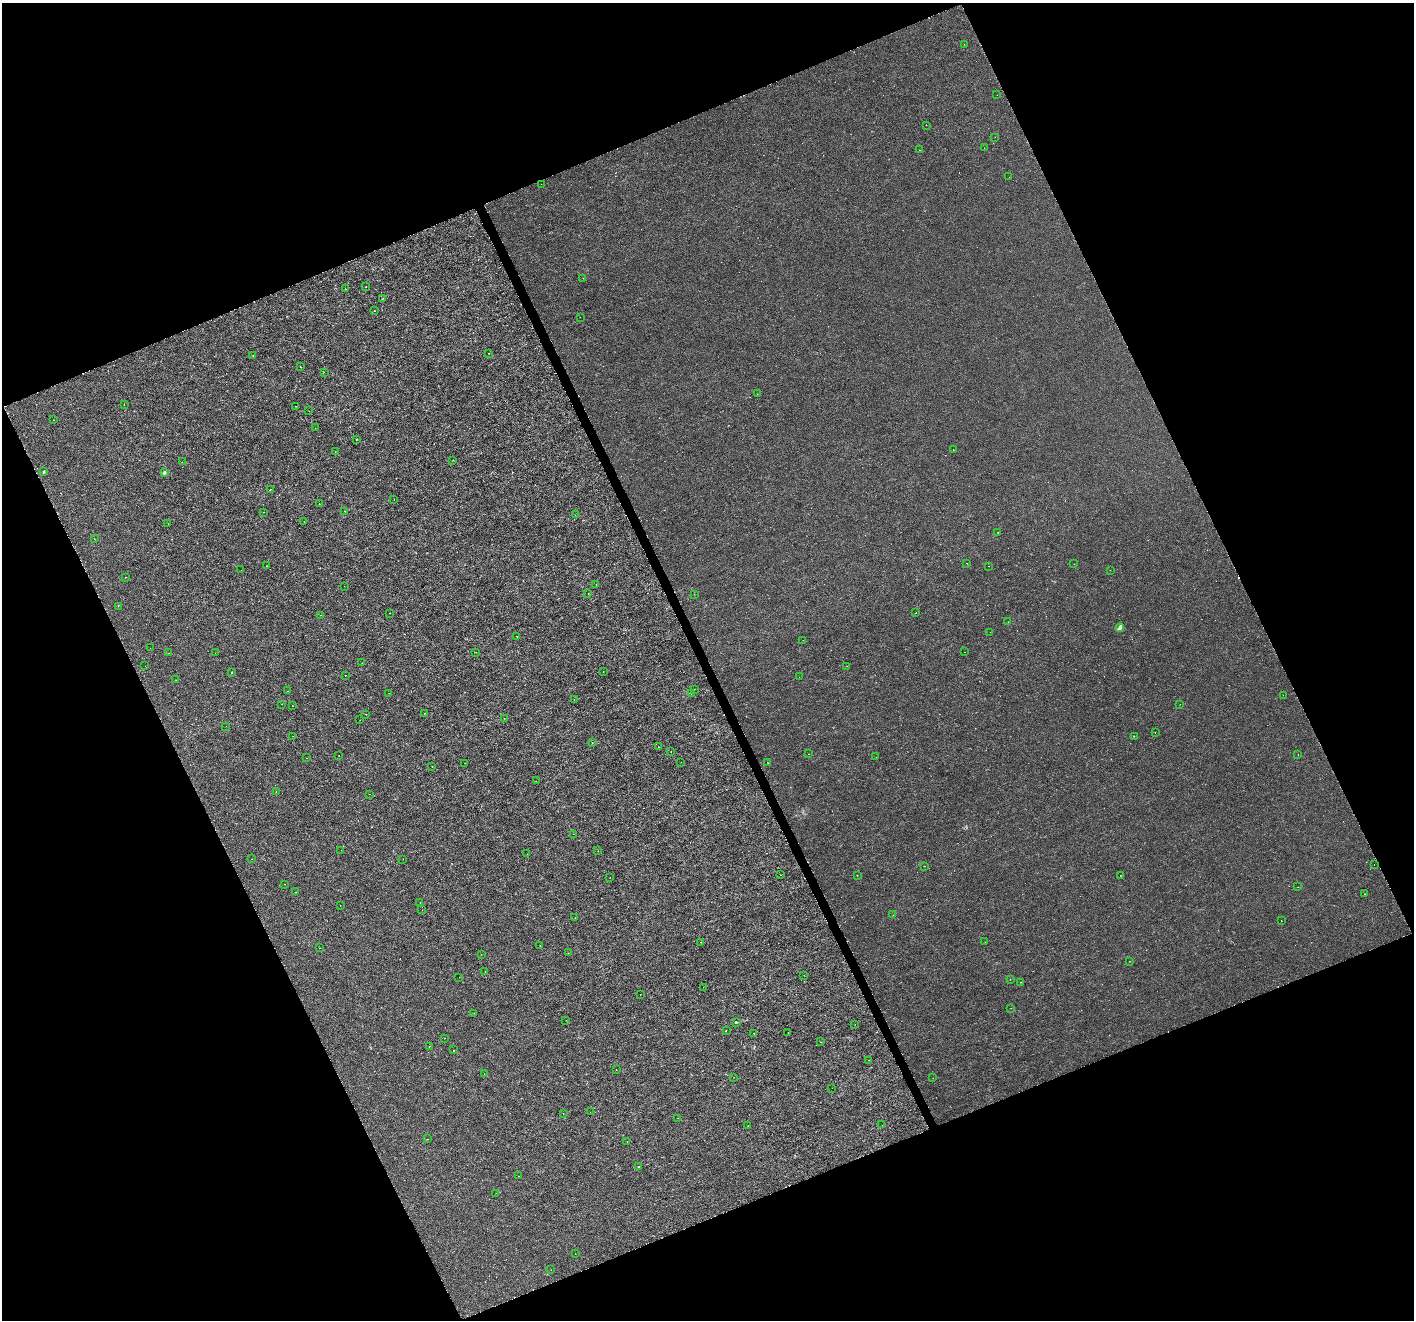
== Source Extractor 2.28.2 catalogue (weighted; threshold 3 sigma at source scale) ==
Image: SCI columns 7-5653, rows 150-5421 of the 5655 x 5515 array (HDU 1 of 3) = the unmasked area's bounding box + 8 px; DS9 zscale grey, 4 x 4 block average (1 PNG px = mean of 4 x 4 image px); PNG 1416 x 1322 px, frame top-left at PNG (2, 3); each listed source drawn as its Kron ellipse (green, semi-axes under 4 px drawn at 4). Shown black and unused: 44% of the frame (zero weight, under 3 of 6 exposures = <1% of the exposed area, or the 3 px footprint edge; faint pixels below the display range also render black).
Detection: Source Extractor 2.28.2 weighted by HDU 2 'WHT'. Background -2.01e-04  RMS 9.2e-04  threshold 0.00376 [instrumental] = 3 sigma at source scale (4.09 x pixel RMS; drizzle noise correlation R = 1.36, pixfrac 0.8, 0.0396/0.0396 arcsec/px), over >= 5 px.
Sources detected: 183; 2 too faint to see at this stretch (4 x 4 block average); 7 cosmic-ray / hot-pixel residue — neither listed nor drawn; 1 coinciding with a brighter row at this scale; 1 inside a brighter listed object's ellipse — not listed separately; the other 172 listed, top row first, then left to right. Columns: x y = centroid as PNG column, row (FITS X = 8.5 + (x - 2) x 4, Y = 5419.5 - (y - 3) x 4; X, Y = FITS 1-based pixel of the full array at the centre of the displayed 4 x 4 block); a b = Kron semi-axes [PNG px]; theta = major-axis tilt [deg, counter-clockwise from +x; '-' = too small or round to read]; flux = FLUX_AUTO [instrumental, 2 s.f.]
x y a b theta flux
964 44 2 2 - 0.13
997 95 2 2 - 0.097
926 125 2 2 - 0.091
995 137 2 2 - 0.21
984 148 2 2 - 0.051
919 150 2 2 - 0.087
1009 177 2 2 - 0.08
541 184 2 2 - 0.08
583 278 2 2 - 0.11
366 287 2 2 - 0.13
345 289 2 2 - 0.21
383 298 2 2 - 0.13
374 311 2 2 - 0.28
580 317 2 2 - 0.081
488 353 2 2 - 0.14
253 355 2 2 - 0.4
300 366 2 2 - 0.15
324 372 2 2 - 0.095
757 394 2 2 - 0.11
124 405 2 2 - 0.11
296 406 2 2 - 0.1
309 411 2 2 - 0.09
53 420 2 2 - 0.15
315 428 2 2 - 0.094
356 439 2 2 - 0.25
953 449 2 2 - 0.16
335 452 2 2 - 0.076
453 460 2 2 - 0.12
182 462 2 2 - 0.094
43 472 3 2 - 0.38
164 473 2 2 - 3.6
270 489 2 2 - 0.25
394 500 2 2 - 0.15
319 504 2 2 - 0.18
345 511 2 2 - 0.22
263 512 2 2 - 0.081
575 515 2 2 - 0.081
304 522 2 2 - 0.24
168 524 2 2 - 0.096
998 532 2 2 - 0.12
94 539 2 2 - 0.1
967 563 2 2 - 0.17
1074 564 2 2 - 0.1
266 566 2 2 - 0.15
989 566 2 2 - 0.13
241 570 2 2 - 0.057
1110 570 2 2 - 0.078
125 577 2 2 - 0.11
596 584 2 2 - 0.081
344 586 2 2 - 0.063
588 593 2 2 - 0.087
694 594 2 2 - 0.092
118 606 2 2 - 0.16
390 613 2 2 - 0.38
916 613 2 2 - 0.13
320 615 2 2 - 0.11
1008 622 2 2 - 0.12
1120 628 4 3 - 1.3
990 632 2 2 - 0.065
517 636 2 2 - 0.19
803 640 2 2 - 0.099
150 648 2 2 - 0.074
476 652 2 2 - 0.071
964 652 2 2 - 0.12
169 653 2 2 - 0.066
215 653 2 2 - 0.066
362 663 2 2 - 0.12
145 666 2 2 - 0.074
847 666 2 2 - 0.059
603 671 2 2 - 0.12
231 673 3 2 - 0.24
345 675 2 2 - 0.13
799 677 2 2 - 0.058
176 680 2 2 - 0.08
694 689 2 2 - 0.15
287 691 2 2 - 0.17
389 693 2 2 - 0.077
691 694 2 2 - 0.11
1283 695 2 2 - 0.087
574 699 2 2 - 0.07
282 704 2 2 - 0.12
1180 704 2 2 - 0.079
293 706 2 2 - 0.12
424 713 2 2 - 0.16
366 714 2 2 - 0.18
504 718 2 2 - 0.12
360 720 2 2 - 0.087
226 726 2 2 - 0.063
1155 732 2 2 - 0.11
293 736 2 2 - 0.1
1134 736 2 2 - 0.16
592 743 2 2 - 0.1
658 747 2 2 - 0.17
671 752 2 2 - 0.11
808 754 2 2 - 0.1
339 755 2 2 - 0.11
1298 755 2 2 - 0.11
876 757 2 2 - 0.098
306 758 2 2 - 0.12
681 762 2 2 - 0.073
465 763 2 2 - 0.056
768 763 2 2 - 0.12
432 767 2 2 - 0.19
536 781 2 2 - 0.1
276 791 2 2 - 0.074
369 794 2 2 - 0.083
573 834 2 2 - 0.14
341 850 2 2 - 0.091
598 851 2 2 - 0.12
527 854 2 2 - 0.066
252 859 2 2 - 0.074
403 859 2 2 - 0.094
1374 865 2 2 - 0.12
924 866 2 2 - 0.11
780 875 2 2 - 0.22
857 875 2 2 - 0.083
1120 875 2 2 - 0.12
610 877 2 2 - 0.088
285 884 2 2 - 0.084
1298 887 2 2 - 0.089
295 892 2 2 - 0.15
1365 894 2 2 - 0.29
420 902 2 2 - 0.086
340 905 2 2 - 0.1
422 910 2 2 - 0.12
893 915 2 2 - 0.13
575 918 2 2 - 0.12
1281 921 2 2 - 0.12
701 942 2 2 - 0.1
985 942 2 2 - 0.13
540 945 2 2 - 0.16
319 948 2 2 - 0.08
568 953 2 2 - 0.092
481 954 2 2 - 0.15
1129 961 2 2 - 0.09
485 971 2 2 - 0.14
804 975 2 2 - 0.13
459 977 2 2 - 0.13
1010 979 2 2 - 0.091
1021 982 2 2 - 0.084
703 987 2 2 - 0.079
640 995 2 2 - 0.11
1011 1008 2 2 - 0.12
474 1013 2 2 - 0.081
566 1020 2 2 - 0.11
737 1022 3 2 - 0.48
855 1024 2 2 - 0.081
726 1030 2 2 - 0.29
754 1033 2 2 - 0.39
788 1033 2 2 - 0.11
445 1038 2 2 - 0.079
821 1042 2 2 - 0.098
429 1046 2 2 - 0.24
454 1050 2 2 - 0.12
869 1060 2 2 - 0.085
616 1070 2 2 - 0.09
484 1074 2 2 - 0.11
734 1077 2 2 - 0.08
933 1078 2 2 - 0.068
832 1088 2 2 - 0.088
590 1112 2 2 - 0.057
563 1113 2 2 - 0.1
678 1118 2 2 - 0.24
882 1125 2 2 - 0.079
748 1126 2 2 - 0.22
428 1139 2 2 - 0.09
627 1141 2 2 - 0.067
638 1166 2 2 - 0.23
518 1176 2 2 - 0.084
496 1193 2 2 - 0.09
575 1254 2 2 - 0.19
551 1270 2 2 - 0.07
Diffuse or blended objects may show on this block-average render without a row.